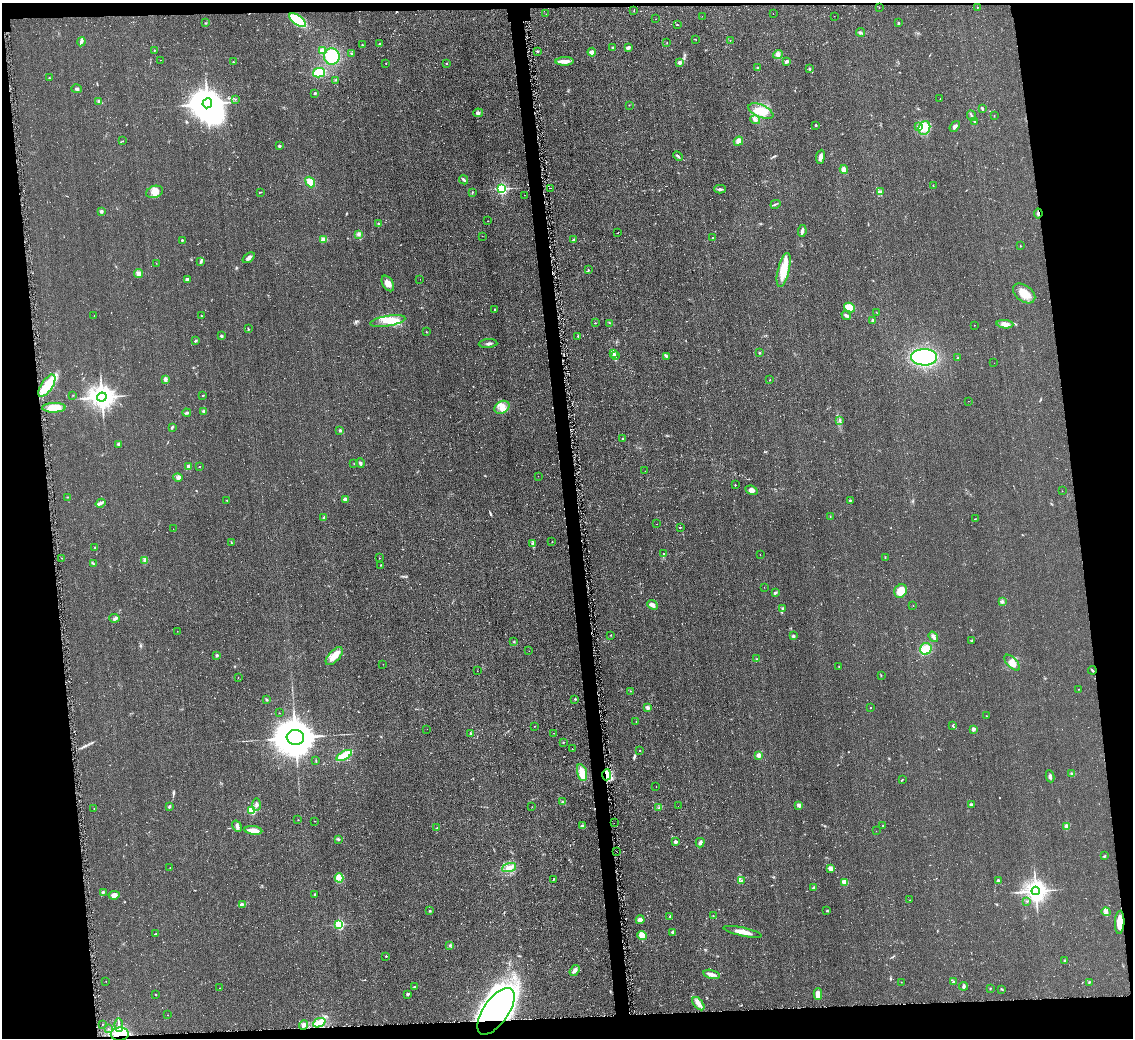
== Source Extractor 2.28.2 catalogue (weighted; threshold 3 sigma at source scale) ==
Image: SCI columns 11-4531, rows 174-4317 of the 4561 x 4553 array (HDU 1 of 3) = the unmasked area's bounding box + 8 px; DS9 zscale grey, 4 x 4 block average (1 PNG px = mean of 4 x 4 image px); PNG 1135 x 1040 px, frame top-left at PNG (2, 3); each listed source drawn as its Kron ellipse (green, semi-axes under 4 px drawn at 4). Shown black and unused: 13% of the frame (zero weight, under 2 of 3 exposures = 3% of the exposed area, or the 3 px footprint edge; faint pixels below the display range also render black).
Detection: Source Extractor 2.28.2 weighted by HDU 2 'WHT'. Background 0.0474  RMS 0.013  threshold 0.0589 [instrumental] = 3 sigma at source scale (4.5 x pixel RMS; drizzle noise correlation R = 1.50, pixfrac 1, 0.05/0.05 arcsec/px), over >= 5 px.
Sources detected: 328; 1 too faint to see at this stretch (4 x 4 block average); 2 inside a brighter object's white glare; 5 cosmic-ray / hot-pixel residue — neither listed nor drawn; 2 coinciding with a brighter row at this scale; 12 inside a brighter listed object's ellipse — not listed separately; the other 306 listed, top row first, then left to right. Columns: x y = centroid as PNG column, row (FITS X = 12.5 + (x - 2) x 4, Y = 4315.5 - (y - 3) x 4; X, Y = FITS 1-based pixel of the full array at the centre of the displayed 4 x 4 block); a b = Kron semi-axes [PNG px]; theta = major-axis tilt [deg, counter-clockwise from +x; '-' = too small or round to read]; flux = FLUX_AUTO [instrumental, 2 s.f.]
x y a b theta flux
879 7 2 2 - 1.4
977 7 2 2 - 3.9
634 10 2 2 - 2.4
546 14 2 2 - 1.7
773 14 2 2 - 1.7
702 16 2 2 - 1.1
834 16 2 2 - 2.4
656 19 2 2 - 2.4
297 20 10 4 -35 360
206 23 2 2 - 3.8
899 23 2 2 - 24
677 25 2 2 - 12
860 32 4 3 - 14
695 39 3 2 - 3.4
730 40 2 2 - 3.1
81 42 4 2 - 14
380 43 2 2 - 4.5
667 43 2 2 - 2.8
362 45 2 2 - 2.6
613 47 2 2 - 6.1
628 47 3 2 - 26
154 50 3 2 - 4.4
322 51 2 2 - 170
537 51 3 2 - 7.1
592 52 4 4 - 24
351 54 2 2 - 3.9
778 54 5 4 - 26
332 56 8 7 - 270
160 60 2 2 - 1.6
564 61 9 3 1 76
787 61 4 3 - 16
233 62 2 2 - 4.8
680 62 3 3 - 21
386 63 2 2 - 3.1
446 63 2 2 - 8.2
757 67 2 2 - 10
810 69 3 2 - 5.9
319 73 6 4 13 150
49 78 2 2 - 4.4
335 80 2 2 - 4.1
76 89 5 2 - 10
315 93 2 2 - 9.5
940 98 2 2 - 1.3
235 99 2 2 - 2.7
99 102 3 3 - 13
207 103 5 4 - 9800
629 105 2 2 - 3
982 108 3 2 - 7.9
761 111 13 6 -23 120
478 113 5 3 - 14
971 116 5 2 - 14
994 116 2 2 - 2
755 120 5 4 - 24
975 122 3 2 - 5.8
816 125 2 2 - 6.9
918 127 2 2 - 6.2
955 127 6 3 53 23
924 128 7 5 70 66
123 141 2 2 - 5
738 141 5 4 - 39
279 146 2 2 - 14
678 156 5 2 - 13
820 157 7 3 83 31
844 170 4 3 - 36
464 180 5 2 - 16
310 182 6 3 -52 73
933 186 2 2 - 2.6
502 188 2 2 - 1500
550 188 2 2 - 2.1
720 189 5 2 - 15
155 192 9 6 18 58
260 192 4 2 - 4.5
472 192 2 2 - 5
881 192 3 2 - 8.6
524 195 2 2 - 1.3
775 204 5 2 - 5.1
101 211 2 2 - 63
1038 213 5 2 - 12
488 221 2 2 - 3.4
379 224 3 2 - 10
802 231 6 2 82 24
618 232 2 2 - 2.6
358 234 3 2 - 9
482 236 2 2 - 1.7
712 238 2 2 - 7.4
324 239 4 3 - 36
182 240 2 2 - 20
574 240 2 2 - 40
1020 246 2 2 - 2.9
249 258 7 3 37 22
200 262 2 2 - 3.3
156 263 2 2 - 1.9
588 269 2 2 - 2.9
784 270 17 5 76 150
138 274 4 3 - 21
187 279 2 2 - 18
420 279 2 2 - 0.98
388 283 8 5 -59 51
1024 293 12 8 -37 110
849 307 6 4 -29 86
495 310 3 2 - 6.8
876 312 2 2 - 2.2
846 315 5 3 - 18
94 316 2 2 - 2
201 316 2 2 - 3.5
873 320 3 3 - 11
388 321 18 5 9 97
595 323 2 2 - 3.7
610 323 2 2 - 3.2
1005 324 8 4 -4 49
974 325 2 2 - 3.4
248 329 3 2 - 5.9
426 332 2 2 - 4
221 336 2 2 - 10
578 336 2 2 - 7.1
195 341 3 2 - 8
488 344 9 2 3 19
614 353 4 2 - 7.7
759 353 2 2 - 5.5
615 356 2 2 - 3.4
666 356 3 2 - 8.2
924 357 13 8 -1 810
958 358 3 2 - 3.7
994 363 2 2 - 0.79
165 379 4 3 - 19
770 380 2 2 - 4.4
47 386 12 5 57 160
73 395 2 2 - 1.4
203 395 2 2 - 4.5
102 397 5 4 - 7300
968 401 2 2 - 1.1
502 407 8 6 28 63
54 408 12 5 1 110
203 411 2 2 - 4.6
187 413 4 2 - 12
840 421 2 2 - 4.4
172 427 3 2 - 9
340 430 4 2 - 8.6
623 438 2 2 - 13
118 444 3 3 - 9.4
360 463 5 3 - 16
354 464 2 2 - 1.9
199 466 2 2 - 2.6
189 467 2 2 - 150
645 471 2 2 - 1.1
538 476 2 2 - 3.4
178 478 5 3 - 16
735 485 2 2 - 7.8
751 490 6 4 -23 34
1062 491 2 2 - 1.6
68 497 2 2 - 3.6
345 499 4 3 - 26
227 500 2 2 - 3.7
850 500 2 2 - 11
100 503 5 3 - 17
324 517 4 2 - 17
830 517 2 2 - 3.5
975 519 3 2 - 3.2
657 524 2 2 - 2.6
680 527 2 2 - 14
173 529 2 2 - 1.7
552 541 2 2 - 4.8
231 542 3 2 - 3.4
532 543 3 2 - 11
95 547 2 2 - 3.3
663 553 2 2 - 3.1
760 554 2 2 - 1.7
62 558 2 2 - 2.8
379 558 2 2 - 3
885 558 2 2 - 4.1
144 561 3 2 - 5.7
93 564 4 2 - 7.5
380 565 2 2 - 4.2
764 587 2 2 - 1.7
901 591 7 6 - 110
775 593 3 3 - 11
1002 602 3 2 - 9.7
652 605 6 4 -42 26
913 605 2 2 - 2
782 608 2 2 - 7
114 618 5 2 - 13
177 631 2 2 - 1.5
611 635 2 2 - 2.1
793 636 2 2 - 53
933 637 5 3 - 22
971 641 3 2 - 3.7
514 642 2 2 - 6.2
926 649 6 5 - 110
529 651 2 2 - 1.1
217 655 2 2 - 44
334 656 11 5 48 79
757 659 3 2 - 4.9
1012 663 10 5 -47 54
383 664 2 2 - 1.6
839 667 2 2 - 1.8
1092 670 4 2 - 7.3
477 671 2 2 - 1.2
881 675 2 2 - 3.8
238 677 2 2 - 2.3
1078 689 2 2 - 1.7
631 691 2 2 - 2
267 699 4 2 - 6.7
575 699 2 2 - 6.6
648 708 3 3 - 18
871 708 2 2 - 3
279 713 2 2 - 1.7
987 716 2 2 - 2.4
636 721 2 2 - 2.1
534 726 2 2 - 2.7
952 726 2 2 - 3.7
427 729 2 2 - 1.9
973 729 2 2 - 97
554 733 2 2 - 1.8
471 734 4 2 - 10
295 737 9 7 -7 24000
563 742 2 2 - 4.2
572 749 2 2 - 2.3
640 750 2 2 - 7.8
344 755 8 3 29 210
759 755 2 2 - 170
316 760 2 2 - 3.2
582 773 9 4 -75 120
1072 773 3 2 - 8.5
607 775 5 4 - 60
1050 776 6 2 -81 14
902 779 2 2 - 3.5
656 786 2 2 - 1.4
562 802 3 2 - 5.2
256 804 6 3 88 20
799 805 2 2 - 92
971 805 3 2 - 15
678 806 2 2 - 3.5
169 807 3 2 - 10
532 807 2 2 - 1.9
94 808 2 2 - 2.1
659 808 3 2 - 10
252 811 2 2 - 310
298 820 2 2 - 2.5
314 821 2 2 - 2.3
614 823 2 2 - 1.8
237 826 6 4 -59 22
583 826 3 3 - 22
883 826 2 2 - 4.5
1066 826 3 2 - 11
437 828 2 2 - 13
253 830 9 3 -7 71
876 831 2 2 - 1.3
338 839 2 2 - 10
676 842 2 2 - 35
700 843 5 3 - 19
616 851 2 2 - 2
1104 856 2 2 - 4.1
170 868 2 2 - 5.4
509 868 7 4 18 42
831 868 4 3 - 33
339 878 4 3 - 23
554 879 2 2 - 3.3
741 881 3 2 - 8.1
998 881 3 2 - 16
845 882 4 3 - 19
814 888 3 2 - 8.6
1036 891 4 4 - 5400
103 892 3 2 - 8.6
315 894 3 2 - 5.8
114 895 5 4 - 30
910 900 2 2 - 2.4
1027 901 3 2 - 5.6
242 904 3 2 - 10
430 911 2 2 - 7.4
827 911 2 2 - 6
1106 912 4 3 - 21
713 915 2 2 - 3.3
670 916 4 2 - 7.6
640 920 4 3 - 28
1120 922 12 4 87 92
339 924 2 2 - 850
673 932 2 2 - 53
743 932 19 3 -12 77
155 934 3 2 - 5.5
642 936 5 4 - 110
450 945 2 2 - 6.6
386 956 2 2 - 6.4
1065 960 2 2 - 5.4
574 970 6 3 56 30
712 974 8 3 -13 35
106 981 2 2 - 1.5
901 982 2 2 - 1.8
953 982 3 2 - 7.7
1089 982 2 2 - 4.8
963 986 4 2 - 11
414 987 3 2 - 5.3
219 988 2 2 - 1.8
990 988 2 2 - 3.6
1002 989 3 2 - 5.8
407 994 2 2 - 37
818 994 5 4 - 69
156 995 2 2 - 4.6
698 1004 8 4 -51 39
496 1011 27 12 55 3400
167 1015 2 2 - 1.9
319 1023 6 4 24 40
102 1024 2 2 - 1.9
119 1025 7 2 -86 16
304 1025 5 4 - 26
108 1029 2 2 - 1.7
120 1034 9 6 3 210
Overlapping masked pixels (flux is a lower limit): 5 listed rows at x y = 1038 213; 607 775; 1120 922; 496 1011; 120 1034
Diffuse or blended objects may show on this block-average render without a row.